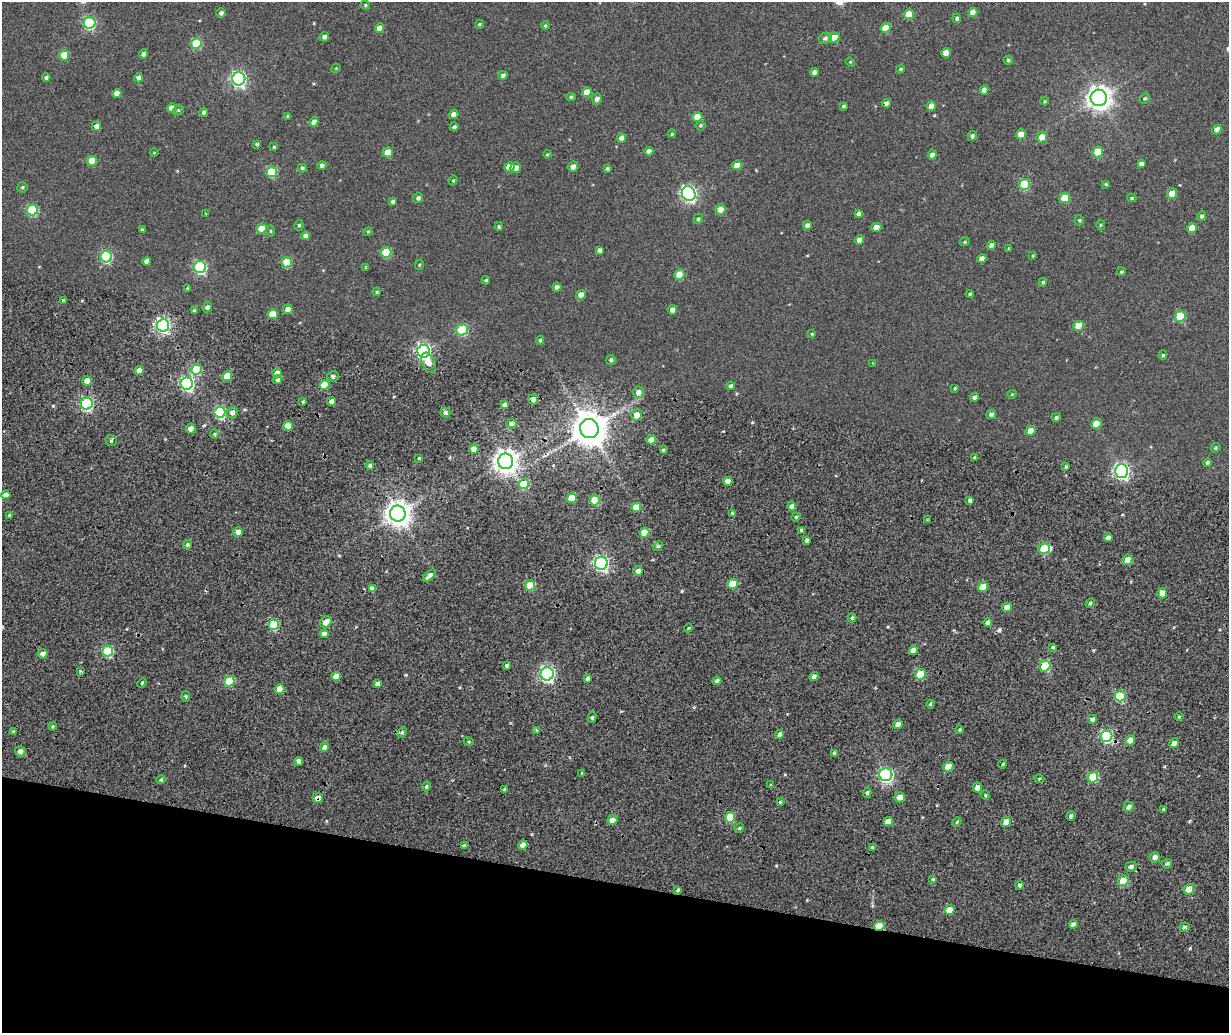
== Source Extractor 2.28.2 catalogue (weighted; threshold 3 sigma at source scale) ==
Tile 11 of 4 x 3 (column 3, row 3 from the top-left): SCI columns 2574-3800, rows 394-1424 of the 5147 x 3851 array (HDU 1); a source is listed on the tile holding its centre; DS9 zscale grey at full resolution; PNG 1231 x 1035 px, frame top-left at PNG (2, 2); each listed source drawn as its Kron ellipse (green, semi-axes under 4 px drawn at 4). Shown black and unused: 15% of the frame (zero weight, under 2 of 4 exposures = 9% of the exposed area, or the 3 px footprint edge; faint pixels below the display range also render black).
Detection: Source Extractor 2.28.2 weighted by HDU 2 'WHT'; one run over the whole footprint, this tile lists its part. Background 0.0816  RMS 0.044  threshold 0.198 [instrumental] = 3 sigma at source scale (4.5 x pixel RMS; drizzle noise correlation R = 1.50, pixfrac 1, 0.0396/0.0396 arcsec/px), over >= 5 px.
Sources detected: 302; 2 cosmic-ray / hot-pixel residue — neither listed nor drawn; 1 inside a brighter listed object's ellipse — not listed separately; the other 299 listed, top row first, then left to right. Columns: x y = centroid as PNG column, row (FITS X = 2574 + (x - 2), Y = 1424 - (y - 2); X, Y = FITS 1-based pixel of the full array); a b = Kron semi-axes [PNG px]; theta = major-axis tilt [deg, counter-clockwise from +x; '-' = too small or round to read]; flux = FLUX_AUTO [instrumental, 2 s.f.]
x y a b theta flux
365 5 5 3 - 4.4
973 12 5 4 - 31
221 13 5 4 - 9.1
909 14 5 5 - 68
957 18 4 4 - 7.5
90 23 6 6 - 350
479 24 4 4 - 5.1
545 26 4 3 - 3.8
380 28 5 4 - 29
886 28 5 5 - 69
324 37 5 4 - 12
825 38 6 5 - 9.7
834 38 5 5 - 49
196 43 5 5 - 150
946 53 5 4 - 39
143 54 5 4 - 11
64 55 5 5 - 79
1008 60 4 4 - 6
850 62 4 4 - 3.9
336 68 5 3 - 2.9
901 69 4 4 - 4.9
814 72 4 4 - 15
503 75 4 4 - 11
46 78 4 4 - 9.8
139 78 5 4 - 16
239 79 6 6 - 830
984 90 4 4 - 20
587 92 5 5 - 57
117 93 4 4 - 21
571 97 4 3 - 6
1099 98 8 8 - 3000
1145 98 5 4 - 4.4
597 99 5 5 - 15
1044 101 4 4 - 3.9
887 103 4 4 - 13
843 106 4 4 - 5.8
931 106 5 4 - 31
172 108 5 4 - 39
178 110 5 4 - 4.6
204 112 4 4 - 10
454 114 5 4 - 26
288 116 4 3 - 5.3
697 117 5 5 - 64
314 122 5 4 - 21
700 125 5 5 - 4.9
96 126 5 4 - 20
454 127 4 4 - 6.6
1217 129 5 4 - 21
672 134 4 3 - 3.7
1021 134 5 4 - 45
972 136 5 4 - 8.3
1042 137 5 5 - 37
621 138 5 4 - 18
257 144 4 3 - 5.5
274 147 4 4 - 4
649 151 4 4 - 15
388 152 5 5 - 57
1098 152 5 5 - 82
154 153 4 3 - 2.3
547 154 4 3 - 3.5
932 155 5 4 - 16
92 161 5 5 - 58
1141 164 4 4 - 13
322 165 4 4 - 9.8
737 165 5 4 - 32
509 167 5 5 - 52
573 167 5 5 - 17
302 168 4 4 - 6.6
516 168 5 5 - 18
607 168 4 3 - 5.4
272 172 5 5 - 180
453 180 5 4 - 4.2
1024 184 5 5 - 160
1106 184 4 4 - 4
22 187 5 5 - 5.5
689 194 7 6 - 910
1172 194 5 4 - 46
418 198 5 5 - 9
1065 198 5 5 - 86
1132 198 4 4 - 4.8
393 202 4 3 - 8.1
720 209 5 5 - 37
32 210 5 5 - 220
206 214 4 3 - 2.8
859 214 4 4 - 17
1201 216 5 4 - 8
698 219 5 4 - 6
1079 220 5 4 - 5
299 225 5 4 - 5.2
807 225 4 4 - 15
1100 225 5 3 - 3.5
499 227 4 4 - 5.7
876 227 5 4 - 34
1192 228 5 4 - 50
262 229 5 5 - 70
142 230 3 3 - 6
271 231 5 3 - 3.8
368 232 4 4 - 3.4
306 236 4 4 - 16
859 240 5 4 - 21
965 242 5 4 - 4.5
991 245 4 4 - 13
1009 248 4 2 - 1.9
599 250 4 4 - 12
386 252 5 5 - 140
106 256 6 6 - 300
1033 256 4 3 - 3
982 258 5 4 - 18
147 261 4 4 - 19
287 262 5 5 - 130
419 265 5 4 - 4.1
200 267 6 6 - 450
366 267 3 3 - 4
1121 272 4 4 - 4.8
680 275 5 5 - 83
486 280 4 4 - 4.8
1043 282 4 4 - 5.1
557 287 4 4 - 15
187 288 4 3 - 3.6
377 292 4 4 - 5.1
970 294 4 3 - 4
581 295 5 4 - 20
63 300 3 3 - 4.3
207 307 5 5 - 9.5
288 309 5 4 - 22
673 310 4 4 - 21
195 311 4 4 - 8.5
273 314 5 5 - 56
1180 316 6 5 - 130
163 325 6 6 - 820
1078 326 5 5 - 62
462 330 6 5 - 230
812 334 4 4 - 3.5
540 340 5 4 - 5.2
423 351 6 6 - 840
1163 355 5 4 - 4.9
611 360 5 5 - 8.2
429 363 11 6 -65 29
873 363 3 3 - 2.1
197 369 5 5 - 140
139 370 4 4 - 22
277 373 4 4 - 19
227 376 5 4 - 81
333 377 5 5 - 11
278 380 4 4 - 8.2
87 381 5 4 - 25
187 384 6 6 - 690
325 385 5 4 - 100
731 386 4 4 - 8.7
955 388 3 3 - 3.5
638 392 6 5 - 23
1012 394 4 4 - 3.2
974 397 5 4 - 10
533 399 5 5 - 16
303 402 3 3 - 4.7
332 402 4 4 - 24
87 404 6 6 - 560
505 405 4 4 - 11
220 412 5 5 - 350
232 412 6 5 - 18
445 412 5 5 - 11
991 414 5 4 - 11
637 415 5 5 - 30
1056 417 5 4 - 7.7
511 423 5 4 - 13
1096 424 5 5 - 51
288 426 5 4 - 57
191 429 5 5 - 25
589 429 9 9 - 8700
1030 431 5 4 - 38
215 434 5 3 - 4.5
651 440 5 4 - 37
111 441 6 5 - 7.1
1216 448 5 4 - 5
474 449 5 4 - 38
663 450 4 4 - 5.3
975 457 3 3 - 8.1
419 458 4 3 - 4.1
506 461 8 7 - 3300
1207 462 4 4 - 6.7
370 465 4 4 - 9.4
1066 466 4 3 - 4.7
1121 471 7 6 - 940
728 481 4 4 - 37
524 484 5 5 - 130
6 495 5 4 - 25
572 498 5 4 - 65
595 500 5 5 - 120
970 500 4 4 - 10
792 506 4 4 - 15
636 507 5 4 - 53
732 513 4 3 - 4.2
398 514 8 8 - 3700
9 515 4 3 - 4.4
796 517 4 4 - 4.8
927 520 4 3 - 3.5
802 530 4 4 - 8.1
238 532 5 4 - 23
644 532 5 5 - 69
1108 538 4 3 - 15
807 540 3 3 - 7.9
187 545 5 4 - 8.1
658 546 5 4 - 5.4
1044 549 6 5 - 120
1127 560 5 5 - 41
601 563 6 6 - 790
638 571 5 4 - 16
429 576 7 4 41 17
733 584 5 5 - 88
530 585 5 5 - 110
983 587 5 4 - 61
372 589 4 4 - 25
1162 593 5 4 - 28
1090 603 5 4 - 5.9
1007 607 5 4 - 34
852 618 4 3 - 7.5
326 622 6 5 - 32
988 623 4 4 - 16
274 625 5 5 - 170
688 628 4 3 - 3.5
324 634 4 4 - 16
1053 647 3 3 - 5.6
913 650 5 4 - 31
108 651 5 5 - 240
43 654 5 4 - 20
507 666 4 4 - 10
1045 666 6 5 - 160
80 671 3 3 - 8.9
547 674 6 6 - 790
920 674 5 5 - 160
336 676 4 4 - 41
814 677 5 4 - 15
587 678 4 3 - 9.9
229 681 5 5 - 160
717 681 4 4 - 13
142 683 5 3 - 4.5
377 684 4 4 - 15
280 689 5 4 - 59
186 696 5 3 - 5.1
1120 696 5 5 - 200
930 704 4 4 - 4.8
1179 717 4 4 - 4.4
592 718 5 4 - 6.2
1092 719 4 4 - 12
898 724 5 4 - 28
53 726 4 4 - 5
537 730 4 3 - 6.8
960 730 4 3 - 4.9
14 731 3 3 - 4.8
402 733 5 4 - 7.2
779 734 4 4 - 14
1107 736 6 5 - 380
1130 740 5 4 - 50
469 742 5 3 - 4.4
1174 743 5 4 - 24
325 747 5 4 - 16
20 751 5 5 - 17
835 753 4 4 - 12
299 761 4 4 - 15
1003 764 4 3 - 3.7
948 767 5 4 - 63
582 773 3 3 - 4
886 775 6 6 - 680
1093 777 5 5 - 150
1039 779 5 3 - 4.4
161 780 4 4 - 5.8
771 785 4 4 - 5.4
426 787 5 4 - 7.5
977 787 5 4 - 22
505 789 3 3 - 7.3
867 793 5 4 - 7
985 795 4 4 - 5
900 797 5 5 - 29
318 798 5 5 - 24
780 802 3 3 - 5.3
1128 807 5 4 - 13
1164 809 3 3 - 7.3
1071 816 5 4 - 8.7
730 817 5 5 - 110
612 820 5 4 - 39
888 822 5 4 - 33
957 822 5 4 - 5.3
1006 822 5 4 - 47
739 828 5 4 - 5.8
523 845 5 4 - 23
465 846 4 4 - 15
872 848 4 4 - 7
1155 857 5 5 - 18
1167 864 5 5 - 9.4
1131 867 5 5 - 14
933 879 4 4 - 5.9
1123 881 5 5 - 110
1019 885 4 4 - 9.4
1189 889 5 5 - 65
678 890 3 3 - 5.5
949 910 5 5 - 46
1073 924 4 4 - 12
879 926 5 4 - 130
1185 927 5 4 - 9.3
Overlapping masked pixels (flux is a lower limit): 3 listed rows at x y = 274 625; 318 798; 879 926